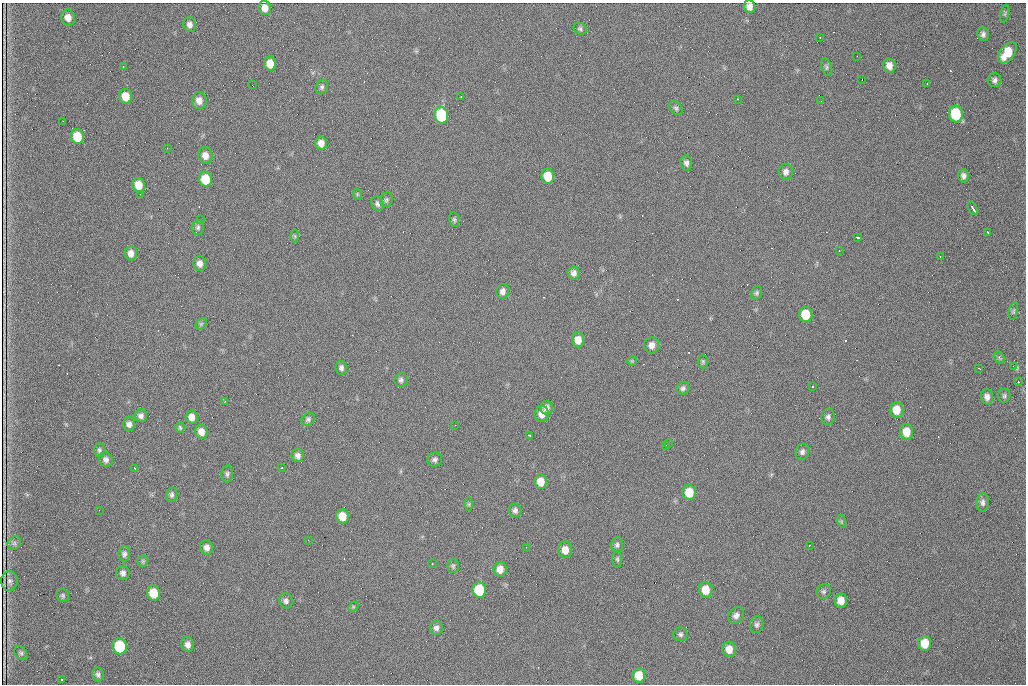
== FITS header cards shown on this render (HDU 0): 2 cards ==
NAXIS1  =                 1024 /fastest changing axis
NAXIS2  =                  682 /next to fastest changing axis

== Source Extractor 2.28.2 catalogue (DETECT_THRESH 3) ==
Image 1024 x 682 px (HDU 0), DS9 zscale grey, 1 PNG px = 1 image px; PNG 1028 x 686 px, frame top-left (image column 1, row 682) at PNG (2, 3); each listed source drawn as its Kron ellipse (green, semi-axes under 4 px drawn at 4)
Background 875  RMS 21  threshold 63.6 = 3 sigma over >= 5 px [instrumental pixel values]
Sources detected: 141; all 141 listed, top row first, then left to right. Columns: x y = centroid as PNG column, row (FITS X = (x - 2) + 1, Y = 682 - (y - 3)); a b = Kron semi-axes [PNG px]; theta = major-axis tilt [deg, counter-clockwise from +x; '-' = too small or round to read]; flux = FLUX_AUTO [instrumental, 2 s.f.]
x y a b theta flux
749 7 6 5 - 9400
265 8 7 6 - 11000
1005 14 9 3 77 2300
68 18 8 7 - 10000
190 25 7 6 - 5400
580 29 7 5 -27 2700
983 34 7 5 -79 4500
820 37 3 2 - 1600
1007 53 12 7 54 32000
857 56 2 2 - 670
270 64 7 6 - 18000
123 66 3 2 - 680
889 66 7 6 - 9400
826 67 9 5 -76 2900
862 79 2 2 - 770
995 80 7 7 - 4500
927 84 2 2 - 880
252 85 2 2 - 590
322 87 7 6 - 3200
125 96 7 6 - 22000
461 97 2 2 - 1100
737 99 3 2 - 1300
199 101 8 7 - 9200
821 101 2 2 - 970
676 108 8 5 -53 3000
956 114 8 7 - 69000
441 115 8 7 - 110000
63 121 2 2 - 750
77 137 7 6 - 35000
321 143 6 6 - 9200
167 148 2 2 - 910
205 156 8 7 - 9500
686 163 7 6 - 4600
786 172 8 7 - 6000
548 176 7 6 - 32000
963 176 6 5 - 5000
205 179 7 6 - 37000
139 185 7 6 - 18000
140 194 2 2 - 830
357 194 6 3 -72 1500
386 200 7 6 - 2800
378 204 7 6 - 4300
973 208 7 3 -56 4900
200 220 3 2 - 1200
454 220 7 5 -82 2600
198 227 7 6 - 3100
988 232 3 2 - 1700
295 236 6 4 -88 1900
858 238 4 3 - 3600
839 251 2 2 - 970
131 253 7 6 - 9000
940 257 3 2 - 1200
200 263 7 6 - 7800
574 273 7 6 - 6000
503 291 7 6 - 6000
757 293 7 5 72 2800
1013 311 9 4 80 2500
806 314 7 6 - 39000
201 324 6 5 - 2300
578 340 7 6 - 13000
652 345 8 7 - 9200
999 357 6 5 - 2500
632 361 5 5 - 1800
703 361 7 5 -89 2400
1013 366 4 4 - 2100
341 368 7 5 -81 4000
979 368 3 2 - 1300
401 380 7 6 - 3600
1018 382 3 2 - 3100
812 387 3 2 - 1500
683 388 6 6 - 3600
1004 396 7 6 - 2700
987 397 7 6 - 6300
225 401 3 2 - 970
546 408 7 6 - 6500
896 410 8 7 - 19000
542 414 8 7 - 11000
141 416 6 6 - 5000
192 417 6 6 - 10000
828 417 8 6 86 4300
308 419 7 6 - 3700
129 424 7 6 - 5700
455 425 2 2 - 1700
180 428 5 4 - 2100
201 432 7 6 - 10000
907 432 8 6 -90 20000
529 435 3 2 - 1800
669 443 3 3 - 1300
666 445 3 2 - 1300
99 450 7 5 -90 2700
802 452 8 6 70 4600
298 456 6 6 - 5600
106 459 7 6 - 5000
435 460 7 7 - 4200
135 468 3 2 - 1400
282 468 2 2 - 1000
227 474 8 5 84 3400
541 482 7 6 - 19000
689 492 7 7 - 27000
172 495 7 5 78 3600
983 502 9 6 84 4400
469 504 6 4 -89 2000
99 510 2 2 - 820
515 510 7 6 - 4600
342 516 7 6 - 24000
841 521 6 4 -72 1900
308 540 2 2 - 870
14 543 7 6 - 3600
617 545 8 6 86 3600
809 545 3 2 - 1300
207 547 7 6 - 6600
526 547 2 2 - 670
565 550 8 7 - 12000
124 554 8 6 82 4400
617 559 8 5 -89 2700
143 561 6 5 - 2100
432 564 3 2 - 2400
453 566 7 6 - 2700
500 569 7 6 - 12000
123 573 7 7 - 5100
9 581 10 8 89 3600
479 590 8 7 - 63000
706 590 7 7 - 22000
824 591 7 6 - 3300
153 593 7 6 - 32000
63 596 7 6 - 2800
286 601 8 6 -71 4900
841 601 7 6 - 13000
353 607 6 4 46 1800
736 615 9 7 46 6000
757 625 8 6 76 3900
436 628 7 6 - 5100
680 634 7 7 - 3300
925 643 7 6 - 26000
188 645 7 6 - 6900
120 646 8 7 - 100000
729 649 7 7 - 13000
21 653 8 5 -53 3100
98 674 7 5 -79 3900
639 675 7 6 - 21000
62 680 2 2 - 1100
At the frame edge (FLAGS 8, measured only in part): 1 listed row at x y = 749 7

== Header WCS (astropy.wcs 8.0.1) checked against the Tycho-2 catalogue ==
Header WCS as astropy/WCSLIB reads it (CRVAL/CRPIX/CD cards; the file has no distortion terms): RA---TAN/DEC--TAN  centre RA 07:09:19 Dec +30:56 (107.33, +30.93 deg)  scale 1.43 arcsec/px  FOV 24.4' x 16.3'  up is -93 deg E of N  parity flipped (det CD > 0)
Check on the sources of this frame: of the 60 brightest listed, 6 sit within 2.1 arcsec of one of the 9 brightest Tycho-2 stars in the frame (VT <= 12.48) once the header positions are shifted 0.60 arcsec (0.46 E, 0.39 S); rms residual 0.87 arcsec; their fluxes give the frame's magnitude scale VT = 23.58 - 2.5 log10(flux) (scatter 0.18 mag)
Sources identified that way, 6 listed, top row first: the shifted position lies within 2.1 arcsec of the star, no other Tycho-2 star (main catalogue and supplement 1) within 4.2 arcsec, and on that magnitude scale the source's flux lands within +1.5 / -3 mag of the star's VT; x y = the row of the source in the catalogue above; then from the Tycho-2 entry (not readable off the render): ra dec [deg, ICRS J2000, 3 dp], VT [Tycho-2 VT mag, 2 dp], TYC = Tycho-2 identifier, HIP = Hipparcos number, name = IAU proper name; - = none
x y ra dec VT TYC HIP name
956 114 107.215 +31.104 11.64 2438-821-1 - -
441 115 107.226 +30.900 10.76 2438-883-1 - -
77 137 107.244 +30.756 12.13 2438-718-1 - -
205 179 107.261 +30.807 12.26 2438-856-1 - -
479 590 107.445 +30.924 11.38 2438-1056-1 - -
120 646 107.478 +30.782 11.68 2438-545-1 - -